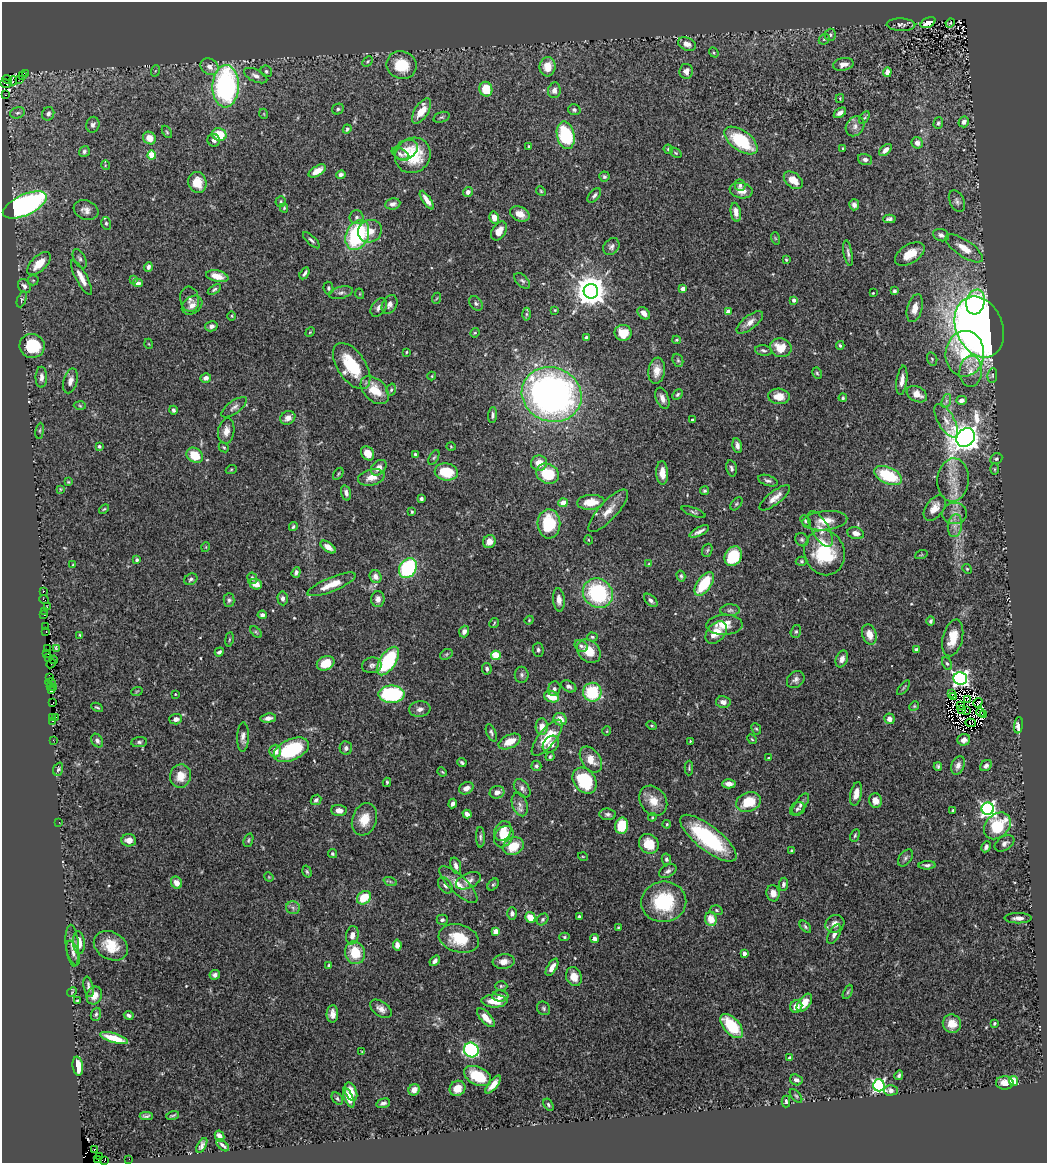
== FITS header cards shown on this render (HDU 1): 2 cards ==
NAXIS1  =                 1045
NAXIS2  =                 1161

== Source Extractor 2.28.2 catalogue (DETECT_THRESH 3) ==
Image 1045 x 1161 px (HDU 1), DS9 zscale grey, 1 PNG px = 1 image px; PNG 1049 x 1165 px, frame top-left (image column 1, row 1161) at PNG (2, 2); each listed source drawn as its Kron ellipse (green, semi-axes under 4 px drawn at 4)
Background 0.487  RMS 0.026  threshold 0.0771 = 3 sigma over >= 5 px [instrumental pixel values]
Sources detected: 536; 15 with non-positive FLUX_AUTO (blend fragments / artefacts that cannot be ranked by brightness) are neither listed nor drawn; of the other 521, the 500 brightest by FLUX_AUTO listed and drawn (21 fainter detections omitted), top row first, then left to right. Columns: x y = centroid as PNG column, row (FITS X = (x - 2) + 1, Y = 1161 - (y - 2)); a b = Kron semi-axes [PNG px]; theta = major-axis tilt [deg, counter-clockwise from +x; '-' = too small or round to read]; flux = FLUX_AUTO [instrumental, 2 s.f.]
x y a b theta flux
928 23 8 4 28 16
950 23 5 3 - 1.6
901 25 14 6 -2 5.9
830 35 6 5 - 3.5
824 39 6 4 43 2.2
687 44 9 6 -24 12
714 53 5 4 - 2.3
367 61 6 4 46 2.2
843 64 10 6 11 12
402 65 15 13 -19 57
210 67 9 8 - 12
547 67 10 8 83 25
155 71 6 3 71 1.8
266 71 6 5 - 3.3
686 71 7 6 - 10
887 72 5 4 - 16
25 73 4 2 - 14
22 75 3 2 - 7.6
256 76 12 6 -25 8.6
7 79 5 2 - 8.3
19 79 2 2 - 12
13 81 4 3 - 210
5 83 5 3 - 9.9
226 86 21 13 88 330
486 89 7 6 - 42
554 90 8 6 81 10
5 95 3 2 - 3.3
840 98 4 4 - 1.6
338 109 6 5 - 4
574 110 6 5 - 4.1
421 111 14 7 57 31
17 113 7 5 15 4.4
840 113 7 4 34 8.4
48 114 7 6 - 6.7
264 114 5 3 - 1.5
441 117 8 5 17 3
864 118 7 4 58 3
964 122 5 5 - 7.6
938 123 6 4 72 3.7
93 125 8 6 75 5.9
855 126 10 9 - 9.3
347 129 4 3 - 3.2
167 132 7 4 -60 2.4
219 134 7 6 - 48
566 135 14 8 -77 150
149 138 7 6 - 17
214 140 6 6 - 5.9
741 141 19 10 -36 100
917 143 6 5 - 9.4
529 146 4 3 - 3.3
843 148 3 3 - 2.1
668 149 5 4 - 3
406 150 12 9 29 14
885 150 7 4 45 9.4
84 151 6 5 - 3.8
676 153 6 3 -36 2
400 154 10 5 -29 4.5
152 155 4 4 - 65
413 155 18 17 - 74
865 159 7 5 -18 5.9
105 165 5 3 - 1.4
317 171 9 5 31 17
341 175 5 4 - 5.3
604 177 5 5 - 3.5
793 180 11 7 -39 21
197 182 10 9 - 29
740 185 6 5 - 4.4
541 191 5 4 - 2.1
741 191 11 7 -10 15
468 192 5 5 - 7
594 195 9 5 49 4.4
427 200 11 4 -56 11
957 201 11 7 -64 6.5
281 202 5 5 - 2.7
393 204 8 5 9 6.7
25 205 23 10 24 470
854 205 5 5 - 6.7
284 208 4 4 - 2
86 210 13 9 -20 11
736 212 10 5 -81 11
520 214 10 7 -26 16
356 217 7 7 - 5
494 217 6 5 - 13
889 219 6 4 -1 5.1
106 223 6 5 - 3.5
370 231 12 11 - 19
499 231 10 7 59 19
357 235 15 11 67 180
941 235 8 6 -21 6.7
775 238 6 4 -71 2.3
311 240 11 4 -44 4.1
611 247 9 7 51 5.8
964 248 22 8 -34 24
848 253 13 4 -80 5.3
910 254 16 9 32 28
80 259 10 5 -63 5.2
786 260 3 3 - 1.8
39 264 14 7 44 32
148 267 5 4 - 5.7
305 273 6 3 59 4.4
217 276 11 5 -13 21
81 277 19 5 -62 18
134 279 4 3 - 2
33 280 5 5 - 2.5
522 281 10 5 -44 4.2
138 283 5 4 - 7.2
24 286 7 6 - 7.6
328 288 6 5 - 3
214 289 7 4 34 3.3
683 289 4 4 - 13
591 291 7 7 - 3500
894 291 4 3 - 3.9
341 293 12 6 14 6.1
873 293 3 3 - 1.5
360 294 5 3 - 1.5
437 298 6 3 69 1.8
22 299 8 4 69 2.9
189 299 12 9 -79 8.3
794 300 4 3 - 7.9
975 302 12 9 74 120
476 303 8 6 -53 4.2
390 304 10 7 62 8.2
192 305 11 8 38 12
379 307 10 7 54 8.8
915 308 14 7 75 18
555 310 3 3 - 1.8
728 312 4 4 - 25
644 313 7 5 -47 11
526 314 6 4 -90 3.1
232 316 4 3 - 1.7
750 322 16 6 37 14
211 326 6 5 - 6.5
979 327 31 23 -67 1900
310 332 5 4 - 1.7
475 333 5 4 - 2.1
623 333 8 8 - 38
586 337 4 3 - 3.2
676 340 4 4 - 1.8
149 344 5 3 - 1.4
840 345 4 3 - 2.6
32 346 12 12 - 79
781 348 11 9 -21 31
763 350 8 5 -8 4.2
406 352 4 3 - 1.5
965 354 23 19 85 87
932 359 7 5 -74 2.8
678 360 7 5 -68 3
352 366 26 14 -56 90
657 371 13 8 82 18
971 371 15 11 85 20
817 373 6 4 -61 2.8
992 375 7 4 84 3.5
432 376 4 4 - 1.8
41 377 10 6 89 8.5
206 378 5 4 - 7.9
902 380 15 5 82 12
70 381 13 7 74 11
375 390 17 10 -44 38
391 390 6 4 73 3
552 394 30 27 -22 860
677 394 6 4 45 2.9
917 394 11 7 -29 18
779 396 11 7 -5 22
662 398 11 6 -68 10
843 398 4 4 - 3.1
961 400 5 4 - 9.7
946 401 7 4 72 4.9
80 406 6 4 -3 2.5
234 407 15 6 36 7.7
173 410 4 3 - 4.2
493 415 8 4 84 4.4
288 418 8 6 30 10
692 420 3 3 - 5.5
946 421 19 8 -60 16
40 431 8 4 82 2.4
226 431 13 8 82 13
966 438 10 8 48 2700
99 446 4 3 - 2.7
451 446 5 3 - 1.5
737 446 7 4 -77 6.9
224 447 5 4 - 2.3
368 453 7 6 - 16
415 454 4 3 - 2.6
195 455 9 7 -36 47
434 457 8 4 62 3.3
996 459 6 5 - 4.1
539 463 8 8 - 23
379 468 9 6 43 11
732 468 8 5 -75 5
995 469 5 3 - 1.8
231 470 5 3 - 1.7
446 472 11 8 -9 57
662 473 11 6 -87 18
338 474 6 3 55 2.1
547 474 11 9 -28 64
888 476 15 8 -24 84
371 477 14 8 14 19
953 480 21 16 87 34
768 481 10 5 -18 4.9
68 482 4 3 - 1.6
60 489 4 3 - 1.4
705 491 4 4 - 3.4
346 493 8 4 -74 6.1
775 498 19 6 38 15
421 499 4 3 - 3.8
591 502 13 7 5 31
563 503 5 4 - 19
736 504 7 4 49 2.7
935 508 14 8 54 18
104 509 5 3 - 2
608 511 27 9 47 22
412 512 4 3 - 2.1
693 512 13 4 -20 4.2
955 513 12 10 4 13
806 521 6 4 -51 3
825 521 22 9 5 27
549 524 14 11 -89 88
955 526 11 7 83 12
293 527 5 3 - 2.9
820 529 20 8 -60 17
699 531 11 3 27 7.3
856 533 8 6 -16 9.3
589 540 4 3 - 1.4
802 540 7 6 - 3.7
489 542 7 6 - 14
206 547 5 3 - 1.5
328 547 9 4 -36 12
707 550 7 5 69 3
824 553 23 20 -70 110
921 555 6 4 19 2.4
733 556 10 8 60 78
137 560 4 4 - 3.6
802 561 6 4 -2 2.7
649 564 4 3 - 2
73 565 4 3 - 2.1
408 568 10 8 55 150
967 569 5 4 - 2.2
296 572 5 4 - 4.9
681 576 5 4 - 3.1
376 577 6 5 - 9.3
252 578 6 5 - 4.2
191 579 7 5 31 4.1
256 584 6 5 - 14
332 584 26 7 22 30
704 584 14 7 55 71
43 591 3 3 - 12
598 593 16 14 -39 160
283 598 7 5 -85 5.9
44 599 5 2 - 5.2
378 599 8 6 88 9
229 600 7 5 88 3.9
559 600 12 6 -85 9.9
651 600 8 5 -43 5.5
47 607 3 2 - 4.2
730 610 10 6 2 5.2
44 611 2 2 - 8.2
44 615 3 2 - 11
262 615 5 4 - 4.6
529 620 4 4 - 1.7
931 621 5 4 - 4.1
494 623 5 2 - 1.7
724 625 18 10 2 29
45 627 3 2 - 9.7
796 631 7 5 73 3
46 632 3 2 - 2.3
256 632 7 4 -45 2.7
464 632 6 5 - 6.9
716 632 13 8 48 29
869 634 10 7 -73 18
80 635 4 3 - 1.6
592 637 5 4 - 2.7
953 638 19 10 76 32
229 639 7 3 81 2.2
581 646 7 5 -29 4.8
48 649 3 2 - 4.4
56 649 3 3 - 2
916 649 4 4 - 3
538 650 7 5 -86 3.7
589 651 13 10 -44 30
219 652 5 3 - 4.4
47 654 2 2 - 11
446 654 7 5 31 2.7
496 655 5 4 - 69
49 658 3 2 - 6.7
842 659 9 6 66 8.8
54 660 4 3 - 37
388 661 16 8 56 150
326 663 9 7 25 33
947 663 7 4 -61 3.5
51 664 5 3 - 3.4
372 665 10 8 11 6.4
487 669 6 4 -80 4.2
522 675 8 7 - 5.6
49 678 3 3 - 17
960 679 7 6 - 630
796 680 9 7 43 7.2
51 683 5 3 - 10
569 686 8 5 -27 6.1
50 687 4 3 - 2
54 687 2 2 - 5.2
903 688 9 3 50 2.2
554 689 7 6 - 5.1
52 691 4 2 - 6.4
137 691 6 3 19 1.9
592 692 9 9 - 82
952 693 3 2 - 2.2
175 694 3 2 - 1.5
392 694 13 8 0 170
954 696 3 2 - 2.7
552 697 8 5 -19 32
967 699 3 2 - 1.3
723 702 7 6 - 9.3
53 703 4 2 - 11
978 703 5 2 - 1.7
961 705 2 2 - 2.2
914 706 5 4 - 1.9
97 707 6 3 -28 2.2
420 709 10 8 8 8.6
962 710 3 2 - 3.3
966 710 3 2 - 2.8
981 712 4 2 - 1.6
984 715 4 3 - 2.7
53 717 3 3 - 6.3
56 717 2 2 - 3
268 718 8 4 6 8.6
176 719 6 5 - 7.4
560 719 7 6 - 17
889 719 5 5 - 11
53 721 3 2 - 8.5
970 723 5 2 - 3.2
652 725 5 4 - 2.1
1019 725 8 4 83 16
542 726 8 6 86 16
756 729 6 4 -65 2.6
607 731 5 3 - 1.3
491 733 9 4 -67 4
243 737 14 6 88 8.8
547 738 22 8 51 54
752 739 5 4 - 2
53 740 2 2 - 6.6
964 740 6 5 - 8.2
97 741 7 5 -57 5.8
690 741 3 2 - 1.4
139 742 8 5 6 4
510 742 12 6 26 25
551 744 9 7 50 12
346 748 7 6 - 5.4
291 750 19 10 24 120
275 751 6 6 - 16
550 757 5 3 - 2.2
768 758 3 3 - 2
591 760 14 9 -56 23
462 763 5 3 - 3.3
958 765 9 6 67 8.4
536 766 5 5 - 3.4
938 766 4 3 - 2.8
986 766 6 5 - 6.5
689 768 7 3 90 2.4
58 769 7 4 69 3.3
442 772 5 4 - 1.7
180 776 12 10 76 26
585 781 14 11 -53 87
387 782 4 3 - 2.3
729 784 7 4 0 12
466 788 7 5 30 12
522 788 10 7 -52 6.3
497 792 7 6 - 10
856 794 12 5 77 19
316 800 6 4 44 5.3
653 801 16 13 -54 26
875 801 7 6 - 17
748 802 13 9 19 49
453 804 5 4 - 6.6
520 804 12 7 -72 9.9
801 804 12 5 56 7.5
797 809 8 6 35 4
988 809 6 6 - 560
339 810 8 5 -5 11
953 810 3 3 - 2
467 814 4 4 - 9.7
607 814 8 5 -7 5
652 817 4 4 - 1.8
364 819 16 12 71 31
59 822 2 2 - 32
667 824 4 3 - 2.3
622 826 8 6 80 51
997 826 15 11 45 79
503 831 10 8 60 26
855 836 6 4 64 2.7
480 837 10 4 -89 4.2
504 837 11 9 55 28
708 838 34 12 -38 150
129 840 7 6 - 14
248 840 7 4 70 2.9
1005 843 11 7 33 7.2
649 844 10 9 - 35
513 846 10 8 25 44
986 847 6 4 63 4.9
792 851 4 3 - 2.8
332 854 5 4 - 3.1
583 857 5 3 - 1.5
905 858 9 6 53 4.8
666 859 6 4 -78 3.3
927 865 8 4 3 4.9
456 866 8 5 -72 7
668 871 9 6 29 6.1
307 872 6 4 -72 2.7
269 877 5 4 - 1.6
390 881 7 4 -20 3.2
468 881 13 7 24 11
176 883 6 5 - 14
493 884 7 5 48 2.7
783 884 6 4 84 4.4
445 885 9 6 -53 5.9
458 885 25 9 -43 25
773 893 8 6 -80 11
364 898 8 6 37 43
664 902 22 20 7 110
293 908 7 6 - 5.4
716 910 6 4 -18 2.9
512 913 6 5 - 5.7
579 916 3 3 - 2.8
530 917 5 5 - 22
1018 918 13 5 0 8.8
543 919 6 5 - 3.2
711 919 7 6 - 27
442 920 5 5 - 4.3
835 924 10 8 28 13
618 927 4 3 - 1.8
805 927 7 4 -47 3.3
496 931 4 4 - 24
834 934 11 5 62 7.5
352 935 9 6 80 11
564 937 5 4 - 2.5
459 938 20 13 -15 54
595 939 4 4 - 6.7
79 943 11 6 -86 21
397 945 5 4 - 10
72 946 21 6 -85 13
111 946 18 13 -29 39
73 953 13 6 -72 7.3
355 953 11 10 - 47
744 953 4 3 - 12
435 961 6 3 49 5.7
504 961 11 7 5 15
329 965 4 3 - 3.5
552 967 9 4 59 12
215 975 5 5 - 5.5
574 977 9 7 -71 17
501 986 6 5 - 2.9
89 987 10 4 -78 7.1
72 992 5 4 - 1.7
848 992 7 4 65 2.6
94 995 9 7 65 16
500 996 8 5 -2 9.5
77 1000 3 2 - 1.9
494 1001 13 6 -1 33
804 1003 10 6 53 22
796 1007 6 6 - 16
544 1008 7 6 - 3.8
381 1009 12 7 -36 10
96 1014 7 5 70 3.8
332 1014 9 5 87 11
129 1015 5 3 - 4.5
486 1018 12 5 -47 18
994 1023 3 3 - 2.5
952 1024 9 9 - 19
732 1026 15 8 -48 74
114 1038 14 4 -17 41
471 1050 7 7 - 300
362 1052 3 2 - 1.5
790 1058 4 3 - 12
78 1066 9 5 -81 38
899 1075 5 3 - 3.8
478 1076 14 9 -26 65
796 1080 6 5 - 7.3
1013 1081 5 4 - 85
1005 1083 9 6 -1 16
493 1084 11 4 51 17
879 1085 6 6 - 410
457 1088 8 7 - 19
414 1090 6 5 - 14
891 1090 7 5 1 7.1
351 1092 9 5 -68 19
796 1096 8 4 -50 3.1
349 1098 10 4 -67 15
337 1099 7 5 -51 3.1
786 1102 6 3 89 5
383 1103 7 4 16 4.7
548 1105 7 4 -59 3.4
173 1115 6 2 16 2.1
146 1116 6 3 2 3.4
219 1136 6 4 -61 6.5
202 1145 8 4 61 6.2
223 1145 7 3 -43 3.9
94 1149 3 3 - 170
100 1156 3 2 - 4.7
129 1159 2 2 - 1.8
98 1160 2 2 - 1.9
105 1160 3 3 - 100
At the frame edge (FLAGS 8, measured only in part): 1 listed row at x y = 105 1160
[21 fainter detections neither listed nor drawn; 15 non-positive-flux detections neither listed nor drawn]